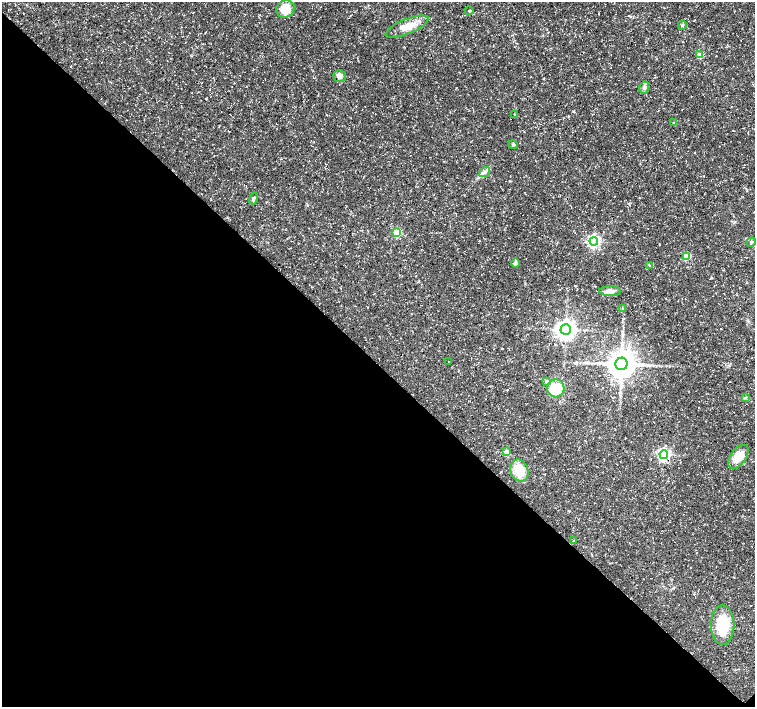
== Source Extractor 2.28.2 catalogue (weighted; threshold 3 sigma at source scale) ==
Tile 14 of 4 x 4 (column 2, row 4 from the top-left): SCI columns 1512-3016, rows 222-1631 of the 6028 x 6015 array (HDU 1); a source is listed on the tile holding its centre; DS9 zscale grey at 2 x 2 block average (1 PNG px = mean of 2 x 2 image px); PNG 757 x 709 px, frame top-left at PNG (2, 2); each listed source drawn as its Kron ellipse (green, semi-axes under 4 px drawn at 4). Shown black and unused: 49% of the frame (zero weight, under 3 of 5 exposures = <1% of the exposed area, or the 3 px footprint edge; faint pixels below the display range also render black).
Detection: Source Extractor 2.28.2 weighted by HDU 2 'WHT'; one run over the whole footprint, this tile lists its part. Background 0.0414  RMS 0.0028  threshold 0.0125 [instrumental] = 3 sigma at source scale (4.5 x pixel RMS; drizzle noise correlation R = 1.50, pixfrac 1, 0.0396/0.0396 arcsec/px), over >= 5 px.
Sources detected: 32; all 32 listed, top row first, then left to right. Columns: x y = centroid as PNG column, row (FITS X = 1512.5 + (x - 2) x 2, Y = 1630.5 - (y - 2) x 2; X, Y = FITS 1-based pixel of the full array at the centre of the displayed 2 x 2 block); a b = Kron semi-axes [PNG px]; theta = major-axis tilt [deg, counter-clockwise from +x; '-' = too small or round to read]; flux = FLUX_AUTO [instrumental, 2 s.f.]
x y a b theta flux
285 9 9 8 - 12
469 11 4 3 - 0.72
682 25 4 3 - 0.8
407 27 23 7 22 9.6
700 55 3 3 - 13
339 76 6 6 - 3.2
644 88 6 4 75 2.1
514 114 3 2 - 0.32
673 122 3 2 - 0.42
513 144 5 3 - 0.87
485 172 6 3 37 1.5
253 198 6 3 73 1.3
397 232 3 3 - 31
594 241 4 4 - 130
751 242 5 3 - 1
686 256 3 3 - 23
515 263 4 4 - 1.2
649 265 4 2 - 0.63
610 291 10 5 0 4.5
622 309 3 3 - 0.56
566 329 5 5 - 430
448 362 2 2 - 2.3
621 364 6 6 - 1100
546 381 4 3 - 1.6
556 388 9 8 - 16
745 398 3 2 - 0.6
506 452 3 3 - 9.4
664 454 4 4 - 120
738 457 14 7 53 11
519 470 11 9 -70 14
574 540 3 2 - 0.39
722 625 20 12 -89 27
Diffuse or blended objects may show on this block-average render without a row.